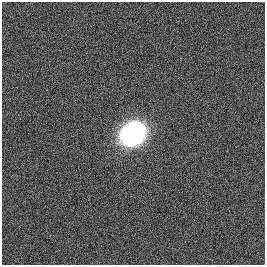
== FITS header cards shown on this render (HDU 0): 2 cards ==
NAXIS1  =                  263
NAXIS2  =                  263

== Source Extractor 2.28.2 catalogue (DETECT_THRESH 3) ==
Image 263 x 263 px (HDU 0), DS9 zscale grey, 1 PNG px = 1 image px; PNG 267 x 267 px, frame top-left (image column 1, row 263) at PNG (2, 2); no overlay
Background 1.50e-04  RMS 0.011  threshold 0.0323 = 3 sigma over >= 5 px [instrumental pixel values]
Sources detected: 3; all 3 listed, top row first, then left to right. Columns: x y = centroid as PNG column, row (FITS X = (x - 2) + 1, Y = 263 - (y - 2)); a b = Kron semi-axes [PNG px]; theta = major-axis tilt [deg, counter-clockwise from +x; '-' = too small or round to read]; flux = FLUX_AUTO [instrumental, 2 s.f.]
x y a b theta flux
129 131 19 9 45 100
137 131 12 8 -47 81
131 138 13 8 -14 84